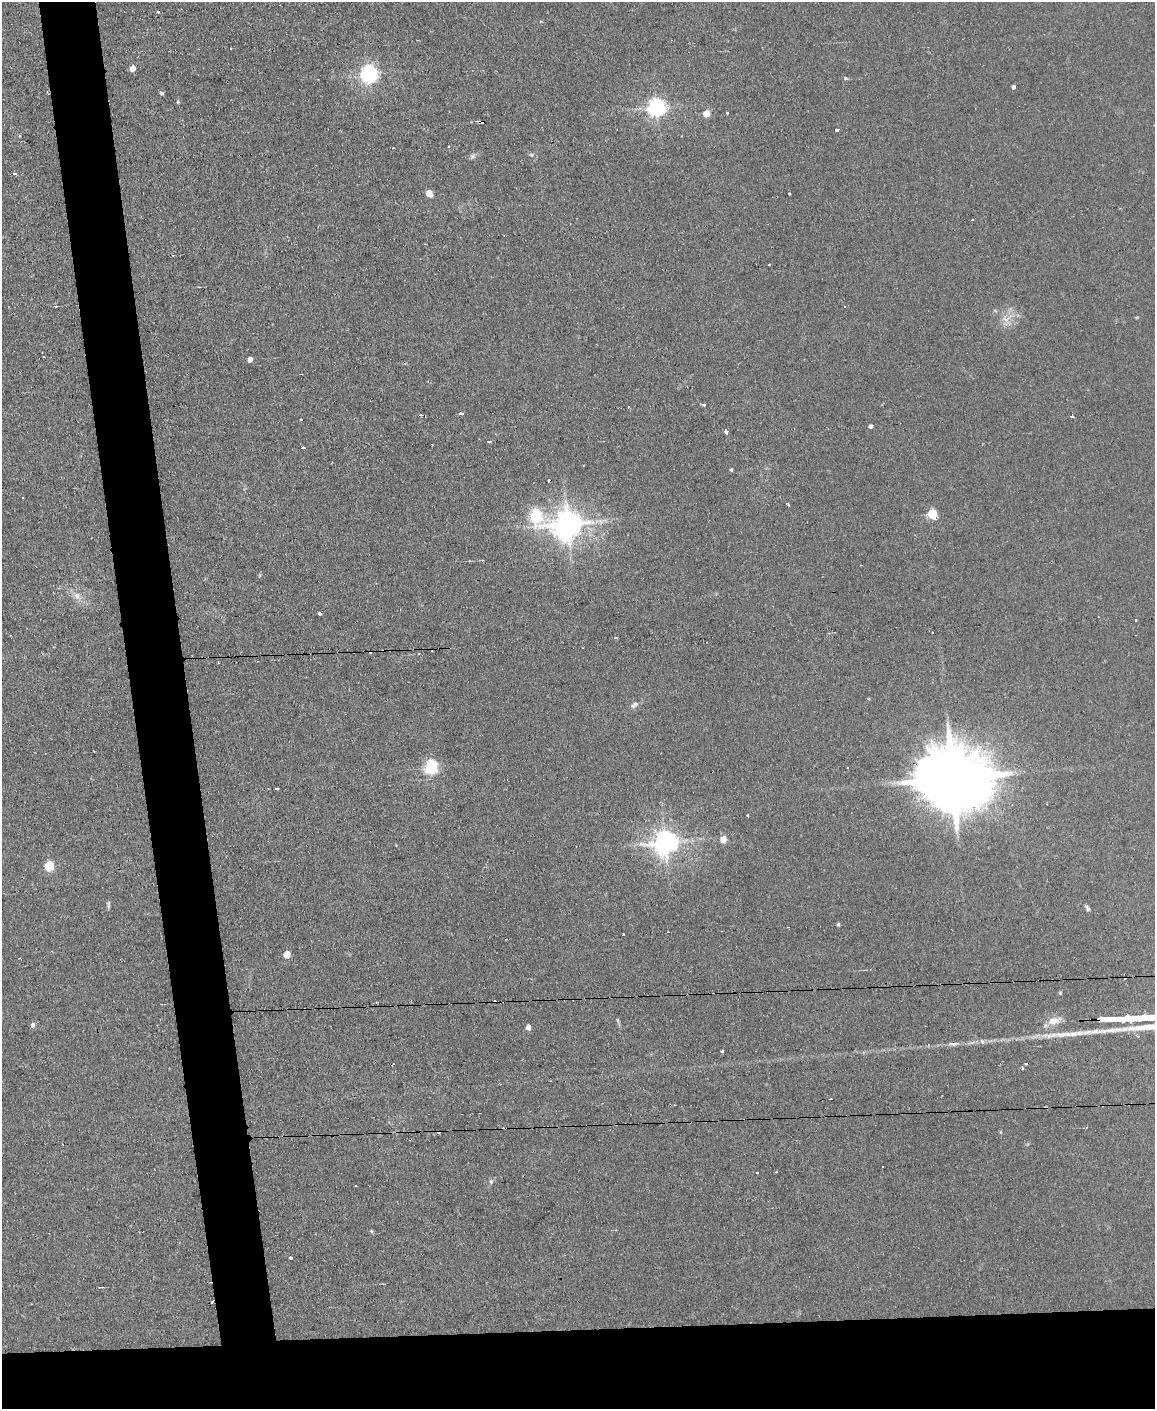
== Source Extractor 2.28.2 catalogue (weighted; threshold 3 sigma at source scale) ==
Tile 11 of 4 x 3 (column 3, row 3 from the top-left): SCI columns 2305-3457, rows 234-1640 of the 4609 x 4577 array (HDU 1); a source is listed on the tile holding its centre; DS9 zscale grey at full resolution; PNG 1157 x 1411 px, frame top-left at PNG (2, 2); no overlay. Shown black and unused: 10% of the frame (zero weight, under 2 of 3 exposures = <1% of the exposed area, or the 3 px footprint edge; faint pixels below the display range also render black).
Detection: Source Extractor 2.28.2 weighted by HDU 2 'WHT'; one run over the whole footprint, this tile lists its part. Background 0.0454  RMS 0.0051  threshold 0.0229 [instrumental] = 3 sigma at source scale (4.5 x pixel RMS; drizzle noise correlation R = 1.50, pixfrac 1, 0.05/0.05 arcsec/px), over >= 5 px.
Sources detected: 91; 22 cosmic-ray / hot-pixel residue — not listed; the other 69 listed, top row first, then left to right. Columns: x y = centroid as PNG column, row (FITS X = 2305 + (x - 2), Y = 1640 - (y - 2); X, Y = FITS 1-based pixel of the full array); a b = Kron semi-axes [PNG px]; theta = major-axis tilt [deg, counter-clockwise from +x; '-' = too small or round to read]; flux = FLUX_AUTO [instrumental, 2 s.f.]
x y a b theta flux
158 11 3 3 - 2.3
132 69 5 4 - 4.8
369 74 7 6 - 220
845 78 5 4 - 0.74
1013 87 4 4 - 1.3
162 93 6 4 -18 0.76
178 102 4 4 - 0.66
657 108 7 6 - 220
727 113 3 3 - 0.56
706 114 5 5 - 8.8
837 129 3 3 - 6.2
448 146 3 2 - 0.44
531 155 6 4 -1 0.71
472 156 9 6 41 1.3
15 174 3 3 - 1.8
429 193 5 5 - 6.8
789 193 3 3 - 0.72
972 220 3 2 - 0.74
173 255 3 3 - 0.54
769 265 3 3 - 0.67
56 306 3 2 - 1
995 310 6 4 -20 0.64
1007 318 17 8 26 5.1
250 359 5 4 - 2.8
704 404 3 3 - 1.7
629 407 3 3 - 1.1
461 414 4 3 - 1.8
420 415 4 2 - 1.6
1072 416 3 3 - 1.8
301 420 3 3 - 1.5
871 426 4 4 - 1.6
726 431 4 3 - 2.1
489 441 4 3 - 2
303 448 4 3 - 1.7
731 470 4 3 - 0.68
549 480 3 2 - 0.48
788 504 4 2 - 0.81
932 514 5 5 - 31
535 516 9 7 -67 65
568 524 9 9 - 790
260 575 5 4 - 0.56
77 596 11 9 -67 3.3
319 613 4 3 - 8
616 637 4 3 - 0.57
634 705 12 6 35 2.1
431 767 7 6 - 82
952 779 21 17 -3 5700
277 789 3 3 - 0.91
748 815 3 2 - 0.73
723 839 5 4 - 8.1
665 843 8 7 - 520
49 866 5 5 - 31
108 905 12 4 90 0.95
1087 908 9 4 -56 1.1
838 924 4 4 - 0.81
623 935 3 2 - 0.67
287 955 5 5 - 8.6
20 958 3 2 - 0.38
1054 1021 18 10 15 5.7
32 1025 6 5 - 1.6
528 1027 5 4 - 3.1
722 1052 3 3 - 3.3
1022 1068 4 3 - 0.49
1001 1132 6 3 -72 0.46
757 1172 3 3 - 1.8
356 1186 3 2 - 0.41
371 1231 6 3 -71 0.56
290 1258 3 3 - 2.6
212 1302 3 2 - 0.42
Unlisted compact peaks at least as high as the median listed source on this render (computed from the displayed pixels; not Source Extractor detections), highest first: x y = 1073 1034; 1113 1030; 1125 1029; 1096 1031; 982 1041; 1088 1032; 1060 993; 491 1182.